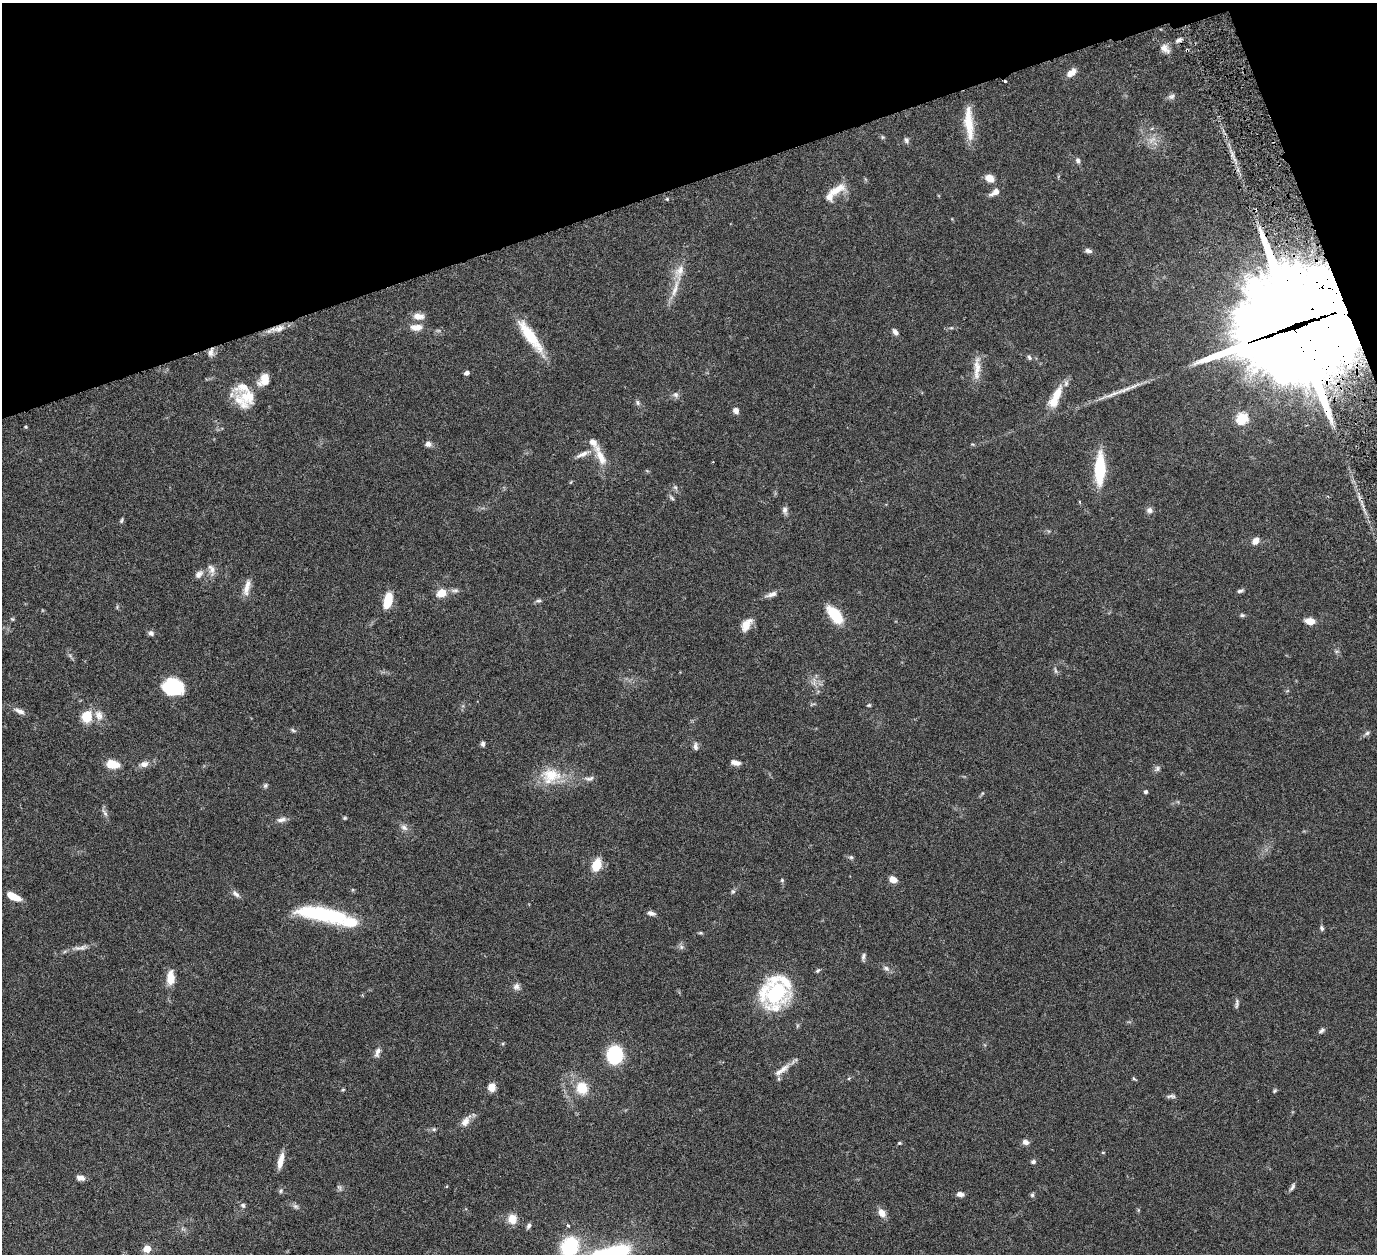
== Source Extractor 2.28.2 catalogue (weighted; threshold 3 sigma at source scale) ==
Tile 3 of 4 x 4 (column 3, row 1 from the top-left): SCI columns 2815-4189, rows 4077-5328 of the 5680 x 5541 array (HDU 1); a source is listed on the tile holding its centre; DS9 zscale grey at full resolution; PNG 1379 x 1256 px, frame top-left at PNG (2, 3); no overlay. Shown black and unused: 16% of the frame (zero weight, under 3 of 6 exposures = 5% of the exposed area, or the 3 px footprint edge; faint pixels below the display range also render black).
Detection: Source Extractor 2.28.2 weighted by HDU 2 'WHT'; one run over the whole footprint, this tile lists its part. Background 0.0534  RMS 0.0027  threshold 0.0112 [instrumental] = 3 sigma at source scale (4.09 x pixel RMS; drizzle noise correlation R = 1.36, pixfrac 0.8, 0.05/0.05 arcsec/px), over >= 5 px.
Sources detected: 144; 1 too faint to see at this stretch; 1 cosmic-ray / hot-pixel residue — not listed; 8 inside a brighter listed object's ellipse — not listed separately; the other 134 listed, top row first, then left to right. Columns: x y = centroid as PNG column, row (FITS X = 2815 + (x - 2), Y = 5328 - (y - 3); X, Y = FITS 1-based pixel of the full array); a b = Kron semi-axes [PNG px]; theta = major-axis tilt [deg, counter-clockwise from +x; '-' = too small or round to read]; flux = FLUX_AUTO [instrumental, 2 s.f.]
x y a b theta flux
1179 40 9 5 18 0.78
1165 49 14 8 -47 1.6
1187 50 4 3 - 0.27
1071 73 12 7 39 1.8
1171 96 10 5 20 0.68
968 121 40 10 -87 6.1
882 137 6 4 -71 0.32
906 140 8 6 -67 0.64
1078 160 7 6 - 0.63
990 178 11 8 -39 2.2
836 190 27 9 30 4
995 192 12 6 32 1.7
667 199 5 4 - 0.28
1088 251 8 5 -12 0.89
675 289 30 6 73 3.1
419 316 13 8 -1 2
1298 325 44 37 20 5900
416 327 15 8 2 2.3
279 328 16 8 23 2
895 332 9 5 -51 0.97
530 336 47 11 -54 8.5
210 352 11 7 78 1.3
1029 357 7 5 -58 0.5
977 368 33 8 87 3
467 373 5 4 - 0.97
264 380 17 12 58 2.9
1124 390 31 5 21 2.8
676 395 8 7 - 0.79
248 397 23 20 -36 6.3
1055 397 31 10 65 5.3
638 403 7 5 -73 0.56
736 410 7 6 - 1.2
1242 418 6 6 - 20
26 427 4 3 - 0.28
428 444 8 7 - 0.99
582 454 19 6 27 1.6
600 456 33 9 -66 3.7
1100 469 35 10 88 12
675 487 6 5 - 0.45
672 498 10 4 -41 0.46
1080 502 4 3 - 0.3
785 510 10 7 -81 0.95
1150 510 8 7 - 0.93
121 520 8 4 79 0.39
1255 541 9 7 54 1.5
211 569 15 8 -65 1.5
199 574 12 7 42 1.2
247 588 23 7 76 2.1
455 590 12 4 0 0.74
1240 591 8 4 11 0.53
441 593 5 5 - 9.1
771 594 16 6 19 1.3
388 600 14 7 76 6.4
538 601 8 4 0 0.47
835 615 17 9 -50 10
1242 615 6 5 - 0.41
12 619 5 4 - 0.3
1310 621 9 6 -8 2.8
746 625 17 9 57 2.8
151 633 8 6 -37 0.69
1055 671 8 4 -81 0.48
172 688 16 13 -11 19
869 705 5 4 - 0.34
19 711 15 6 -22 1.3
99 715 16 10 -70 2.1
87 717 10 9 - 6
293 730 7 4 -30 0.43
1367 733 6 6 - 0.53
483 744 6 5 - 0.61
695 746 11 6 -89 0.83
736 763 10 5 -8 1.5
112 764 10 6 -6 5.7
144 764 9 7 10 1.4
1157 769 8 6 74 0.67
551 775 29 18 -4 7.5
589 778 13 6 12 0.93
265 786 7 5 74 0.48
1146 792 4 4 - 0.48
105 813 13 5 -57 0.77
345 818 5 4 - 0.3
281 820 13 6 14 1.1
404 828 11 7 -32 1.1
851 857 6 5 - 0.43
596 865 9 7 69 7.1
893 879 7 6 - 2.5
782 880 5 4 - 0.34
733 892 6 4 0 0.38
236 894 12 6 -41 0.93
14 897 15 6 -26 3.4
651 913 10 5 -14 0.91
324 914 56 14 -10 23
1322 928 7 5 -64 0.47
700 933 6 3 0 0.32
681 947 6 6 - 0.62
82 948 15 7 19 1.3
863 956 9 5 78 0.64
886 968 9 6 -29 0.89
818 970 6 4 43 0.38
170 978 15 8 90 3.6
516 987 9 8 - 1
776 993 28 23 37 25
1237 1004 15 3 86 0.6
1321 1031 8 5 29 0.58
377 1052 16 7 73 1.1
615 1055 11 10 - 23
784 1068 20 8 42 2.3
1134 1078 6 4 -43 0.32
492 1087 8 7 - 2.2
582 1088 13 12 - 5.2
343 1090 6 3 2 0.26
1275 1091 6 4 55 0.34
1171 1096 13 5 3 0.68
465 1122 14 9 54 1.8
434 1129 6 4 44 0.38
1025 1142 7 6 - 1.1
899 1143 5 4 - 0.33
1103 1152 5 3 - 0.21
281 1160 20 6 77 2.4
1033 1162 6 5 - 0.53
80 1178 11 6 -12 1.1
447 1186 4 3 - 0.19
339 1187 9 4 -54 0.48
1292 1187 11 5 57 0.67
281 1191 6 5 - 0.46
960 1194 9 6 -9 0.99
1032 1195 5 5 - 0.43
243 1205 7 6 - 0.6
295 1206 8 6 -16 0.65
882 1213 10 8 -59 2
512 1219 11 10 - 2.8
529 1225 7 4 62 0.64
568 1225 4 4 - 0.28
569 1247 19 16 61 16
147 1249 5 5 - 5.3
Overlapping masked pixels (flux is a lower limit): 4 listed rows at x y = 1187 50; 968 121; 1298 325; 279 328
Isophote crosses this tile's border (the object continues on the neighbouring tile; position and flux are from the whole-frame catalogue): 1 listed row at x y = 569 1247